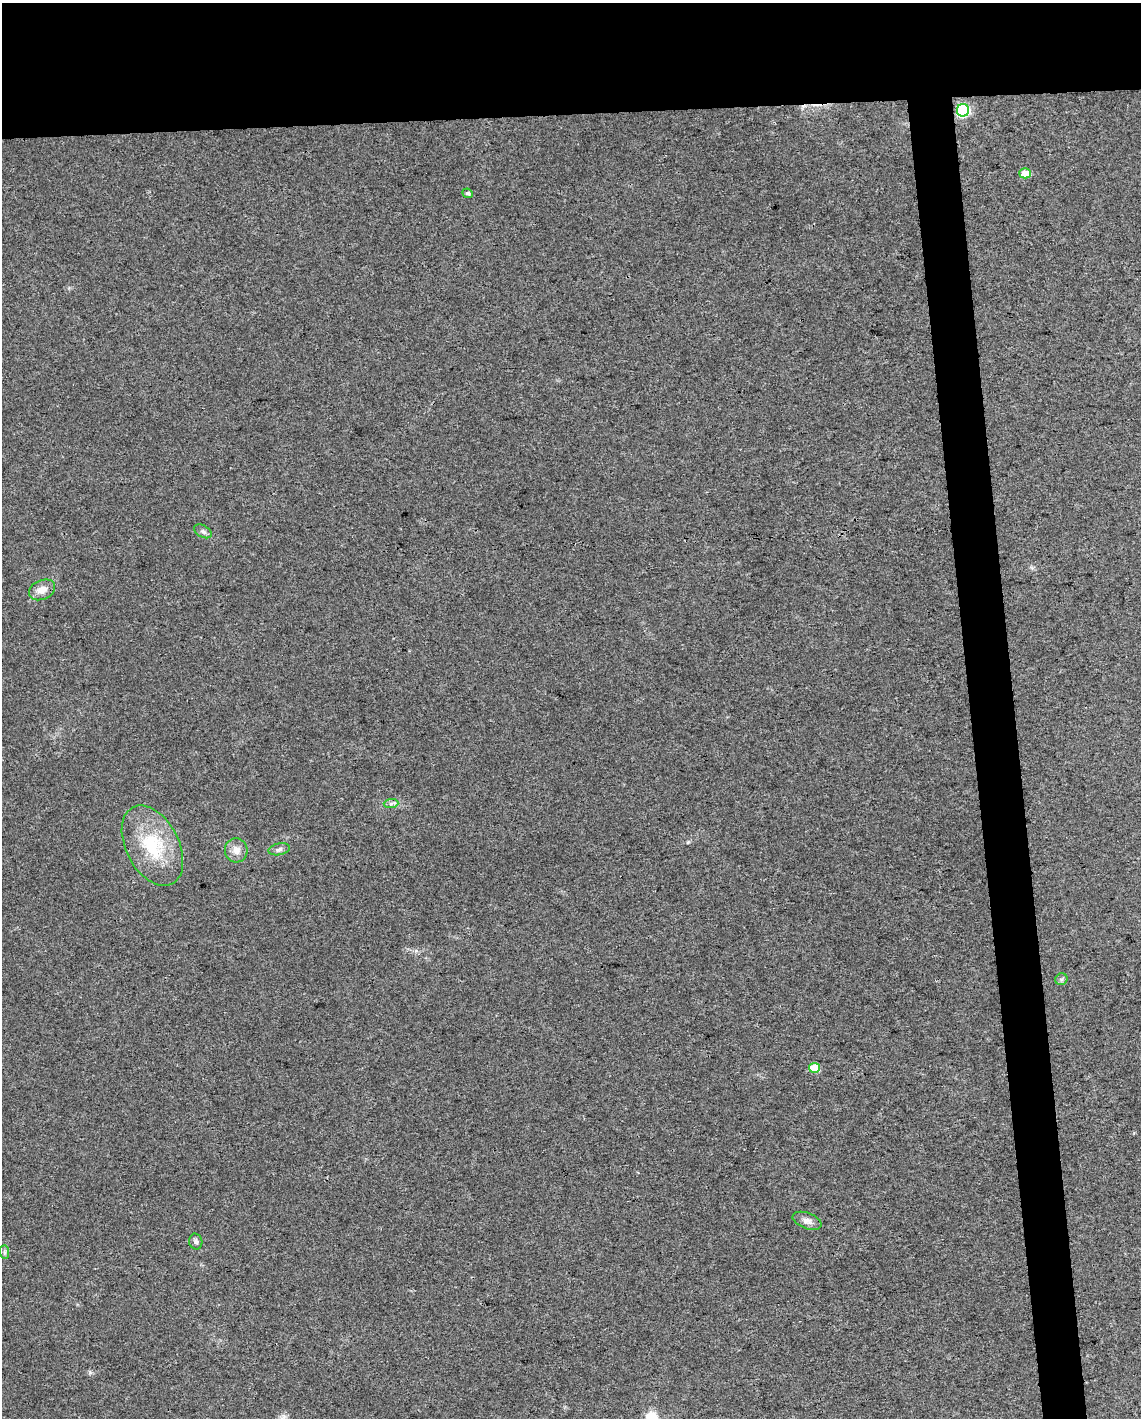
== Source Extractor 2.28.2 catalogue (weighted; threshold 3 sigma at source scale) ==
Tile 2 of 4 x 3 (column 2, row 1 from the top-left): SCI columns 1140-2278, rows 2881-4296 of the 4555 x 4306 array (HDU 1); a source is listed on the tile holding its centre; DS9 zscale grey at full resolution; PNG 1143 x 1420 px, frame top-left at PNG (2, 3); each listed source drawn as its Kron ellipse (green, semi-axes under 4 px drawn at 4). Shown black and unused: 12% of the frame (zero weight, under 3 of 4 exposures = <1% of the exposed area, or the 3 px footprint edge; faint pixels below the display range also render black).
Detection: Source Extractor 2.28.2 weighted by HDU 2 'WHT'; one run over the whole footprint, this tile lists its part. Background 0.0216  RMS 0.0037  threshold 0.0168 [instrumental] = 3 sigma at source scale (4.5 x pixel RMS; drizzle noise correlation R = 1.50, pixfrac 1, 0.0396/0.0396 arcsec/px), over >= 5 px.
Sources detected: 15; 1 cosmic-ray / hot-pixel residue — neither listed nor drawn; the other 14 listed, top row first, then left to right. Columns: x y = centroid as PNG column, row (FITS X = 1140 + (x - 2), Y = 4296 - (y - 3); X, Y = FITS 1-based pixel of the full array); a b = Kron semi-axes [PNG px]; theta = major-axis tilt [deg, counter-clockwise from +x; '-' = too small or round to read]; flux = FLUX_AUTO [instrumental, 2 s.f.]
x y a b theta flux
963 110 6 6 - 46
1025 173 5 5 - 6.1
468 193 5 4 - 0.81
203 531 9 5 -30 1.1
42 590 14 9 25 3.6
391 804 7 4 2 0.95
152 846 43 26 -62 24
279 849 11 6 12 1.3
236 850 12 11 - 3.2
1061 979 6 5 - 0.83
814 1068 5 5 - 12
807 1221 15 8 -20 2.2
196 1242 8 6 -77 1.1
4 1252 7 4 -90 0.75
Overlapping masked pixels (flux is a lower limit): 1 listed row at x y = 963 110